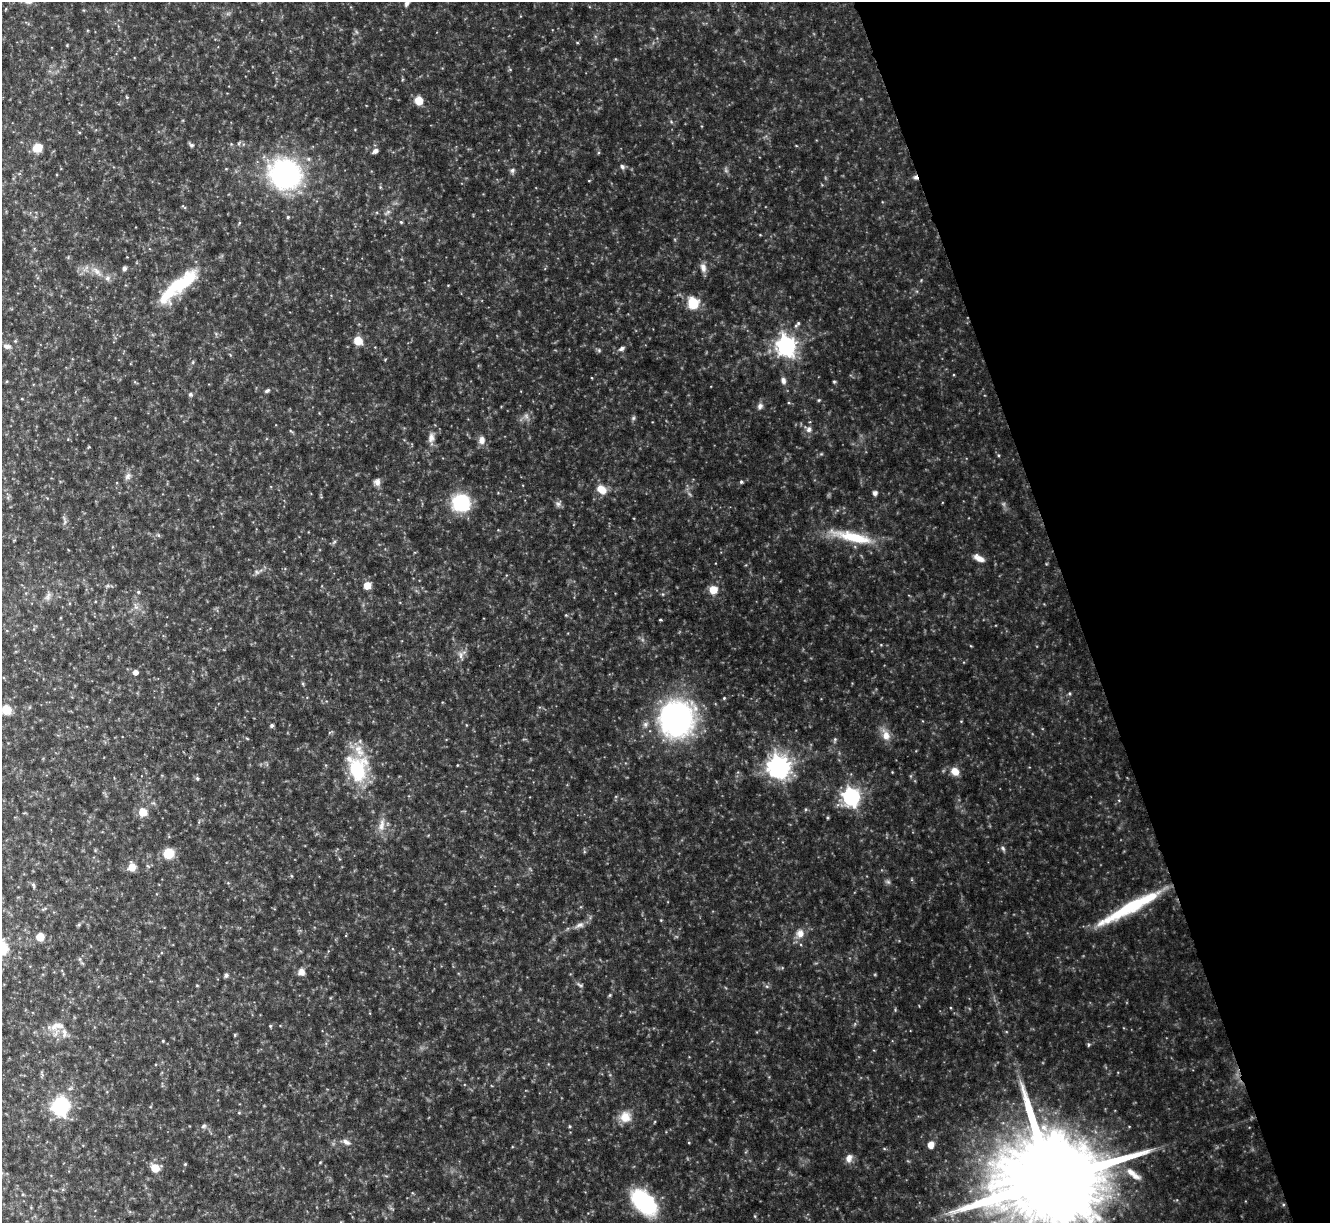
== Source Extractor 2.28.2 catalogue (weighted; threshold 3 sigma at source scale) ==
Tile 12 of 4 x 4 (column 4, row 3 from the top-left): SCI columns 3984-5311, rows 1362-2582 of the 5311 x 5292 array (HDU 1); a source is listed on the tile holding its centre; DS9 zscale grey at full resolution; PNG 1332 x 1225 px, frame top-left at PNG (2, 2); no overlay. Shown black and unused: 19% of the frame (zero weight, under 4 of 8 exposures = <1% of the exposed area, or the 3 px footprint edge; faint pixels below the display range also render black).
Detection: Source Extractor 2.28.2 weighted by HDU 2 'WHT'; one run over the whole footprint, this tile lists its part. Background 0.0767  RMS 0.0052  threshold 0.0213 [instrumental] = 3 sigma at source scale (4.09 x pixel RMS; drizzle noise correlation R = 1.36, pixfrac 0.8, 0.05/0.05 arcsec/px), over >= 5 px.
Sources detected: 139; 1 too faint to see at this stretch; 1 inside a brighter object's white glare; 1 cosmic-ray / hot-pixel residue — not listed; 7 inside a brighter listed object's ellipse — not listed separately; the other 129 listed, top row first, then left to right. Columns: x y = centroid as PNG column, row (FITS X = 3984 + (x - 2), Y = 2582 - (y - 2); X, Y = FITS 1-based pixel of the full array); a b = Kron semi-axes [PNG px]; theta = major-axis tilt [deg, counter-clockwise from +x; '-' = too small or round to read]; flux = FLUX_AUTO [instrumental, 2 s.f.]
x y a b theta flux
407 2 11 6 68 2.3
228 13 7 4 19 0.92
577 43 5 3 - 0.46
510 69 6 4 -1 0.57
127 97 5 4 - 0.5
419 100 6 6 - 8.7
191 145 7 5 -33 0.99
37 148 7 6 - 12
375 151 8 6 29 1.8
622 167 7 6 - 1.3
512 170 7 6 - 1.3
285 174 32 29 -24 90
589 181 4 3 - 0.35
380 187 5 4 - 0.54
184 207 9 3 -35 0.58
387 212 12 5 36 1.5
288 217 4 4 - 0.65
401 222 4 4 - 0.58
703 267 12 7 -76 3
124 268 6 5 - 1.4
97 271 18 7 -45 3.8
188 280 35 17 56 16
693 303 7 6 - 23
797 324 11 5 51 1.3
15 341 5 4 - 0.53
358 341 8 8 - 7.1
7 346 11 7 -9 2.3
786 346 8 7 - 260
622 349 9 5 27 1.5
599 350 6 5 - 0.78
193 362 6 3 72 0.61
592 378 3 2 - 0.35
783 380 9 6 -69 1.9
834 382 4 4 - 0.57
267 391 7 4 32 1
190 394 6 5 - 0.96
819 400 4 4 - 0.53
760 406 8 7 - 1.7
526 416 9 6 -74 1.9
633 418 6 5 - 0.88
809 429 8 7 - 2.1
291 431 7 3 -37 0.55
431 437 13 8 85 2.9
482 440 10 8 86 3.2
998 455 5 3 - 0.49
128 476 11 8 50 2
377 482 9 8 - 2.2
741 482 5 5 - 0.72
601 490 14 10 -39 5.9
875 493 6 6 - 1.4
461 502 15 14 - 34
558 503 9 8 - 1.6
64 521 13 4 -84 1.4
158 535 6 4 -70 0.65
853 537 49 11 -13 23
334 542 7 4 45 0.84
979 558 13 6 -28 3.7
257 572 8 5 -28 1.2
367 585 6 6 - 6
713 590 7 7 - 7.3
138 592 5 4 - 0.62
663 594 5 5 - 0.69
48 596 13 6 72 2.2
136 607 9 5 -59 1.5
566 615 5 4 - 0.48
660 620 4 3 - 0.58
881 645 5 3 - 0.43
461 655 11 8 -89 2.6
135 672 5 5 - 2.7
303 684 5 4 - 0.57
1069 693 5 5 - 0.78
724 698 4 4 - 0.52
6 710 7 7 - 12
677 719 32 30 71 120
272 725 5 5 - 0.95
466 725 4 2 - 0.34
886 735 17 10 -68 5.2
835 740 8 4 71 0.86
457 765 4 2 - 0.31
778 766 8 7 - 400
357 770 34 25 89 32
955 771 9 8 - 5
197 778 6 5 - 0.77
851 797 7 7 - 200
143 812 10 9 - 5.3
827 818 4 4 - 0.54
382 825 21 8 80 4.7
1003 848 8 5 -51 1.1
168 853 6 6 - 21
148 866 6 4 -69 0.62
132 867 7 7 - 5.9
888 882 8 5 -29 1.1
33 885 7 4 -68 0.89
44 909 8 4 23 0.74
1127 909 72 13 30 33
661 920 4 4 - 0.41
79 924 5 5 - 0.68
579 925 15 7 24 2.8
800 933 11 11 - 4.2
40 937 5 5 - 11
80 959 7 4 -72 0.82
301 972 9 8 - 3
226 975 6 5 - 1.1
197 985 5 3 - 0.42
580 985 10 4 -31 0.98
767 986 6 5 - 0.87
610 995 5 4 - 0.59
57 1026 23 11 9 6
270 1026 4 4 - 0.56
235 1035 5 3 - 0.49
163 1041 3 3 - 0.45
1088 1044 6 5 - 0.74
60 1106 10 9 - 55
239 1113 5 4 - 0.52
625 1117 15 15 - 6.7
204 1126 8 6 35 1.3
570 1126 4 4 - 0.53
1044 1128 14 8 -56 4.3
346 1142 12 6 -30 2.2
931 1145 7 6 - 4.2
849 1158 11 8 68 3.2
320 1162 4 3 - 0.39
185 1164 5 3 - 0.42
155 1168 8 7 - 7.7
1131 1172 16 9 -26 4.5
1050 1181 58 21 15 18000
23 1194 5 3 - 0.47
644 1202 27 15 -47 53
755 1216 5 3 - 0.52
Isophote crosses this tile's border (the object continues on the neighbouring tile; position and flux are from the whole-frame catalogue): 3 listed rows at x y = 407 2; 6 710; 1050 1181